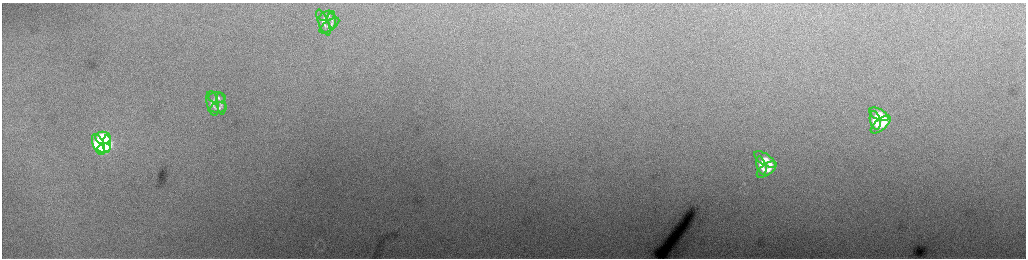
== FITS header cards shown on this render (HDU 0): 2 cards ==
NAXIS1  =                 2048 /fastest changing axis
NAXIS2  =                  512 /next to fastest changing axis

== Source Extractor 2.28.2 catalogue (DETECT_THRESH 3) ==
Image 2048 x 512 px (HDU 0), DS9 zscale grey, zoomed out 1/2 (1 PNG px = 2 x 2 image px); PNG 1028 x 260 px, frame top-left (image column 1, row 511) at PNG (2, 3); each listed source drawn as its Kron ellipse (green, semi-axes under 4 px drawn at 4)
Background 223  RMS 3.6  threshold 10.7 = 3 sigma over >= 5 px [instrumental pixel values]
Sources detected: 18; all 18 listed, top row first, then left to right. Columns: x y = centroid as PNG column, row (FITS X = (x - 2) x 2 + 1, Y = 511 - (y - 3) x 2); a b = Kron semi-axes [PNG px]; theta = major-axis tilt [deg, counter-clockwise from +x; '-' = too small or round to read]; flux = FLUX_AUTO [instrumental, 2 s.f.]
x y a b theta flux
327 16 8 5 16 2200
332 21 7 4 -80 1300
323 22 14 5 -67 3100
329 26 11 5 35 2600
217 98 8 5 -3 2900
213 103 13 5 -79 3700
221 103 11 4 -82 2200
218 108 8 5 11 2500
879 114 10 5 -27 17000
875 120 9 5 -78 16000
881 125 12 5 41 19000
103 138 8 6 -9 50000
107 144 8 4 90 35000
98 145 11 5 -68 60000
104 148 7 4 9 35000
765 159 12 5 -34 9800
761 165 9 4 -73 8300
767 170 11 5 36 9300